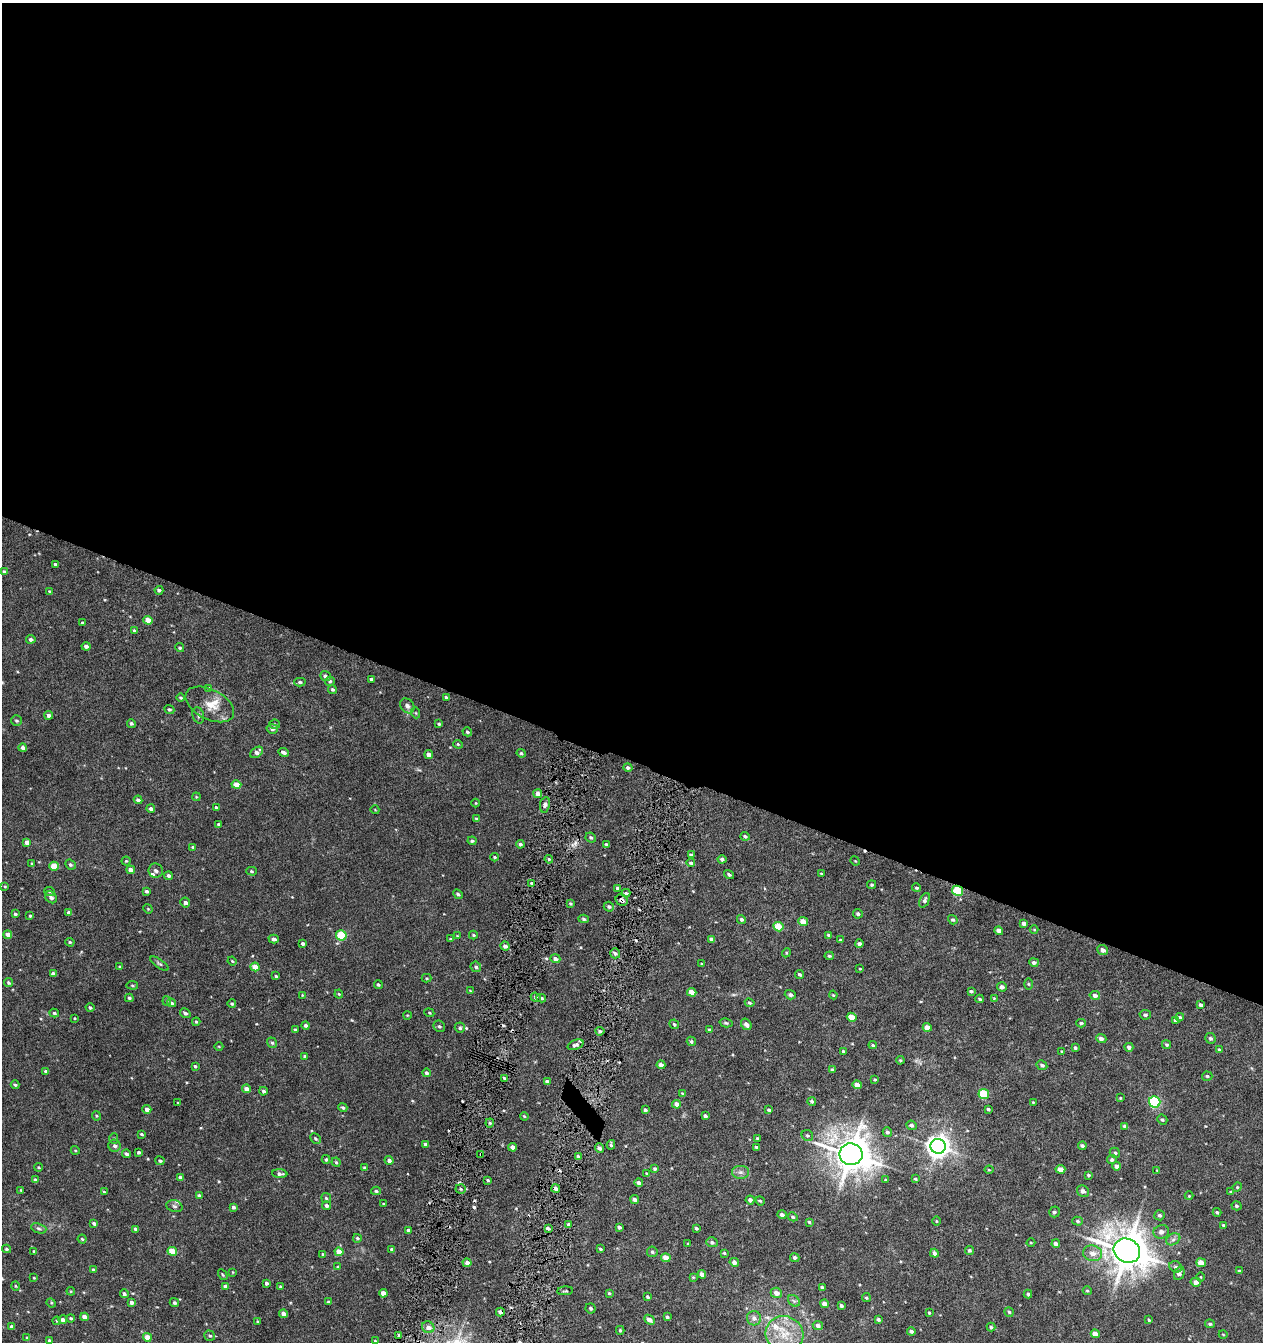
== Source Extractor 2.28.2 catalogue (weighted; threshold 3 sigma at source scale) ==
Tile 3 of 4 x 4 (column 3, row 1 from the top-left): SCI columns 2660-3920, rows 4027-5366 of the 5445 x 5371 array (HDU 1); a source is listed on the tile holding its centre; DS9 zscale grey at full resolution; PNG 1265 x 1344 px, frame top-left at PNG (2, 3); each listed source drawn as its Kron ellipse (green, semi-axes under 4 px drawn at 4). Shown black and unused: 57% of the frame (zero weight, under 8 of 16 exposures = <1% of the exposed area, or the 3 px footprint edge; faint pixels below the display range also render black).
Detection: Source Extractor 2.28.2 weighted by HDU 2 'WHT'; one run over the whole footprint, this tile lists its part. Background 0.0228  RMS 0.0031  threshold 0.0128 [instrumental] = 3 sigma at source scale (4.09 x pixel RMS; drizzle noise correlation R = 1.36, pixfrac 0.8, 0.05/0.05 arcsec/px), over >= 5 px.
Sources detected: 405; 6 cosmic-ray / hot-pixel residue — neither listed nor drawn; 5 inside a brighter listed object's ellipse — not listed separately; the other 394 listed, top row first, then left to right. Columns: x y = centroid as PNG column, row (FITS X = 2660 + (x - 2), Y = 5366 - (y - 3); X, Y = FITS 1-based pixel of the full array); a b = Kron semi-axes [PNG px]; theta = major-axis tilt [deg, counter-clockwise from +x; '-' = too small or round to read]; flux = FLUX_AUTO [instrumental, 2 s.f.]
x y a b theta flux
55 564 3 3 - 0.43
4 571 4 3 - 0.37
159 590 4 3 - 0.58
50 592 4 3 - 0.41
148 620 5 4 - 3
83 623 3 3 - 0.46
134 630 3 3 - 0.41
31 639 5 4 - 0.68
86 646 4 4 - 0.95
180 648 4 4 - 0.4
325 676 5 4 - 0.89
371 679 3 3 - 0.41
330 681 5 4 - 0.47
300 682 5 4 - 0.57
208 688 4 3 - 0.29
332 689 4 4 - 0.49
446 697 4 3 - 0.39
181 698 4 4 - 0.4
210 704 26 15 -27 5.2
407 706 8 6 -50 0.94
169 709 5 4 - 0.49
416 713 5 3 - 0.25
49 715 4 4 - 0.79
198 715 8 5 -73 0.65
16 721 5 5 - 0.49
131 723 4 4 - 0.57
275 724 5 4 - 0.4
439 724 4 3 - 0.41
272 729 6 5 - 0.72
467 732 5 4 - 0.43
458 744 5 4 - 0.34
23 748 4 4 - 1.2
257 752 7 4 34 1.2
284 752 5 3 - 1
521 753 5 4 - 0.44
429 754 4 4 - 1.4
628 767 5 4 - 0.63
236 785 5 4 - 2.7
538 794 4 4 - 1.9
196 797 4 3 - 0.24
138 800 4 4 - 0.8
476 803 4 3 - 0.2
545 805 8 5 81 0.84
216 807 4 3 - 0.41
151 809 4 4 - 0.86
375 810 4 3 - 0.2
476 819 3 3 - 0.37
218 824 3 3 - 0.41
745 836 4 4 - 0.52
591 838 5 5 - 0.49
472 841 4 4 - 0.5
27 842 4 4 - 1.5
520 844 4 3 - 0.52
606 845 4 3 - 0.49
193 847 4 3 - 0.35
691 855 4 3 - 0.7
495 857 4 4 - 0.39
549 859 4 3 - 0.34
722 859 4 4 - 0.59
126 861 4 4 - 0.31
855 861 5 4 - 0.27
691 863 4 4 - 0.47
32 864 3 3 - 0.37
70 865 5 4 - 0.53
54 866 5 4 - 5.6
131 870 4 4 - 1.5
156 871 7 7 - 0.76
251 871 5 4 - 0.37
821 873 3 2 - 0.23
729 875 5 4 - 0.55
168 876 4 4 - 0.7
531 883 4 3 - 0.38
872 885 4 4 - 0.39
5 887 4 2 - 0.24
617 888 4 4 - 0.43
916 888 4 4 - 0.38
146 891 3 3 - 0.49
958 891 5 5 - 13
50 892 5 3 - 0.31
626 893 4 4 - 0.42
458 894 5 4 - 0.55
51 897 6 5 - 0.79
622 900 6 5 - 1.2
925 900 8 4 66 0.73
185 903 5 4 - 0.72
570 903 4 4 - 0.42
609 907 5 5 - 0.56
148 909 5 4 - 0.26
69 912 4 3 - 0.66
15 914 4 3 - 0.49
858 914 5 4 - 0.54
30 916 3 3 - 0.29
584 919 5 4 - 0.47
741 919 4 4 - 0.57
953 920 5 4 - 0.45
803 922 5 4 - 3
1024 923 4 3 - 0.84
778 927 5 4 - 5.8
1034 929 4 3 - 0.22
999 931 4 4 - 1.5
8 935 4 4 - 1.5
341 935 5 5 - 13
473 935 4 3 - 0.41
829 935 4 3 - 0.52
457 936 3 3 - 0.2
274 939 5 4 - 0.86
451 939 4 3 - 0.42
711 939 4 4 - 0.83
840 940 3 3 - 0.28
70 942 5 4 - 0.37
303 944 4 3 - 0.65
859 944 4 3 - 0.74
505 946 5 4 - 1.2
1103 950 5 5 - 1.3
615 953 5 5 - 0.83
786 953 4 3 - 0.27
829 956 4 4 - 0.38
555 959 5 4 - 0.91
232 961 4 3 - 0.26
1034 962 5 4 - 0.7
701 963 3 2 - 0.17
159 964 11 4 -35 0.55
119 967 4 2 - 0.23
255 967 4 4 - 3
476 967 5 5 - 0.58
860 969 3 2 - 0.2
53 974 4 4 - 1.2
799 974 4 3 - 0.47
276 976 3 3 - 0.41
426 978 5 4 - 0.3
9 983 4 4 - 0.44
378 984 4 4 - 0.44
1029 984 5 3 - 0.27
132 985 6 4 -6 0.35
1002 987 5 4 - 1.1
470 990 4 2 - 0.2
971 991 4 3 - 0.41
692 992 4 4 - 3.2
339 994 4 4 - 0.31
302 995 4 3 - 0.2
790 995 5 4 - 0.67
833 995 4 3 - 0.24
1095 995 5 4 - 0.9
536 997 5 4 - 0.51
129 998 4 4 - 0.5
541 998 5 3 - 0.44
994 998 4 3 - 0.22
980 999 4 3 - 0.41
167 1001 4 4 - 0.3
172 1003 5 4 - 0.54
750 1003 5 4 - 0.42
232 1004 4 4 - 0.43
1200 1005 4 3 - 0.68
90 1007 4 4 - 0.44
54 1013 4 3 - 0.42
185 1013 6 4 -33 0.6
429 1013 5 4 - 0.31
407 1015 4 3 - 0.2
1145 1015 5 4 - 0.6
852 1017 5 4 - 2.9
1180 1017 4 3 - 0.4
75 1018 3 2 - 0.24
1176 1020 4 3 - 0.58
196 1022 4 3 - 0.35
726 1023 6 4 -14 0.4
1081 1023 4 4 - 0.37
674 1024 5 4 - 0.44
746 1024 6 5 - 1.1
305 1025 4 4 - 0.73
439 1026 6 5 - 0.49
927 1027 5 4 - 2.3
460 1028 5 5 - 0.64
295 1030 3 3 - 0.36
709 1030 4 3 - 0.47
600 1031 4 4 - 0.61
1101 1038 5 4 - 0.89
1210 1038 5 5 - 0.52
691 1041 5 4 - 0.47
272 1043 5 4 - 0.47
1166 1044 5 4 - 0.41
575 1045 8 4 21 0.93
873 1045 4 4 - 0.42
219 1046 4 3 - 0.2
1129 1047 4 4 - 0.86
1075 1048 4 4 - 0.52
1220 1050 3 3 - 0.57
843 1051 4 3 - 0.53
1062 1051 3 2 - 0.24
305 1056 4 3 - 0.41
900 1060 4 4 - 0.33
661 1065 4 4 - 1.3
1042 1065 5 4 - 0.66
195 1066 3 3 - 0.43
832 1070 4 3 - 0.39
46 1071 4 3 - 0.47
426 1073 4 4 - 0.66
1207 1076 5 4 - 0.47
504 1078 3 2 - 0.48
875 1079 4 4 - 0.3
547 1082 4 3 - 0.78
15 1085 4 3 - 0.42
857 1085 4 4 - 2.3
246 1089 4 4 - 1.8
264 1091 4 4 - 0.61
682 1093 4 3 - 0.24
984 1094 5 5 - 13
1120 1098 3 3 - 0.24
812 1101 4 4 - 0.57
1033 1102 3 3 - 0.23
1155 1102 6 5 - 26
178 1103 3 2 - 0.19
677 1104 4 4 - 1.6
343 1108 4 4 - 0.51
147 1109 4 4 - 1.2
988 1109 4 3 - 0.53
645 1110 4 4 - 0.46
769 1110 3 3 - 0.43
96 1116 5 3 - 0.28
524 1116 4 3 - 0.28
705 1116 4 3 - 0.65
1162 1119 5 4 - 0.48
490 1123 4 4 - 0.4
911 1125 5 4 - 0.67
1125 1126 4 4 - 0.86
887 1132 5 4 - 0.59
141 1134 3 3 - 0.39
807 1135 6 5 - 0.51
114 1138 5 4 - 0.34
315 1138 6 4 -45 0.46
757 1138 4 3 - 0.47
425 1144 3 3 - 0.6
611 1145 5 3 - 0.41
115 1146 6 6 - 0.77
938 1146 7 7 - 210
1082 1146 4 4 - 0.58
513 1147 4 4 - 1.4
756 1147 4 3 - 0.38
599 1148 5 4 - 0.82
75 1150 4 3 - 0.24
139 1152 3 3 - 0.6
1115 1153 5 5 - 0.53
126 1154 4 4 - 0.65
481 1154 4 3 - 0.22
851 1154 11 11 - 630
578 1157 4 3 - 0.84
326 1159 4 4 - 0.36
389 1160 4 4 - 0.92
1112 1160 5 4 - 0.54
160 1161 4 4 - 0.47
336 1162 4 4 - 0.33
1117 1166 4 4 - 1.3
39 1167 4 3 - 0.31
365 1168 4 3 - 0.47
655 1169 4 3 - 0.4
1060 1169 5 4 - 1.9
989 1170 4 4 - 0.24
1157 1170 3 3 - 0.18
741 1172 9 6 -1 0.97
280 1174 7 4 -3 0.83
647 1174 3 3 - 0.46
1088 1175 4 3 - 0.34
180 1177 4 3 - 0.73
915 1179 3 2 - 0.35
35 1180 4 3 - 0.46
488 1180 3 3 - 0.32
886 1180 3 3 - 0.31
639 1183 4 4 - 1.2
1237 1187 5 4 - 0.31
461 1189 5 4 - 0.51
556 1189 4 4 - 1.1
21 1190 4 3 - 0.24
376 1191 5 4 - 0.47
1083 1191 6 5 - 0.81
104 1192 4 3 - 0.41
1231 1192 4 4 - 0.31
199 1196 4 3 - 0.59
1189 1196 4 4 - 0.25
326 1198 5 5 - 0.39
635 1199 4 3 - 0.92
750 1200 4 4 - 0.93
760 1201 5 4 - 0.31
384 1204 3 3 - 0.35
174 1206 8 6 -17 0.68
326 1206 4 4 - 0.74
1236 1206 5 4 - 0.47
233 1207 4 3 - 0.67
1054 1212 5 5 - 0.55
1217 1212 4 3 - 0.43
782 1215 4 4 - 0.99
1159 1215 5 5 - 0.54
793 1217 5 4 - 0.51
936 1221 4 3 - 0.23
1077 1221 5 4 - 0.42
809 1222 3 3 - 0.37
94 1223 4 3 - 0.65
569 1225 4 3 - 0.7
1223 1225 4 3 - 0.36
619 1227 4 3 - 0.74
39 1228 8 4 -19 0.6
548 1228 4 3 - 0.61
696 1228 4 3 - 0.45
136 1229 4 3 - 0.61
408 1230 4 4 - 0.44
1161 1232 8 6 16 1.1
357 1238 4 4 - 0.41
82 1239 4 4 - 0.4
1173 1239 7 5 30 0.78
712 1242 5 5 - 0.69
1031 1242 4 3 - 0.2
688 1244 3 3 - 0.3
1056 1244 4 4 - 1.1
6 1249 4 4 - 0.44
392 1249 4 3 - 0.66
600 1249 4 3 - 0.35
969 1250 4 4 - 0.48
34 1251 3 3 - 0.35
172 1251 5 4 - 4.9
1127 1251 14 11 -30 740
339 1252 4 4 - 3.3
652 1252 5 5 - 0.46
724 1253 4 3 - 0.39
934 1253 4 4 - 1.1
1093 1253 9 8 - 2.1
323 1254 3 3 - 0.37
795 1257 5 4 - 0.64
666 1258 5 4 - 2.9
734 1262 4 4 - 1.2
467 1263 4 4 - 1.1
1201 1263 5 4 - 3.6
338 1267 4 4 - 0.37
1176 1267 6 5 - 0.62
93 1269 4 3 - 0.36
1239 1271 4 3 - 0.42
232 1272 4 3 - 0.2
1179 1273 7 5 67 1
702 1274 4 4 - 1.3
223 1275 6 3 -59 0.29
693 1277 4 3 - 0.25
1201 1277 4 3 - 0.18
34 1278 4 3 - 0.22
1196 1282 5 4 - 1.4
266 1283 3 3 - 0.63
15 1286 5 3 - 0.25
225 1286 4 4 - 0.99
280 1287 3 3 - 0.39
822 1287 3 3 - 0.44
71 1291 4 4 - 0.27
565 1291 8 2 5 0.28
1087 1291 4 4 - 0.3
383 1293 4 4 - 2
609 1293 4 3 - 0.38
776 1293 6 5 - 1.7
124 1294 4 4 - 0.63
1028 1294 4 3 - 0.44
648 1297 4 3 - 0.4
866 1298 4 4 - 0.39
794 1301 7 5 -44 0.61
132 1302 4 4 - 0.92
329 1302 4 3 - 0.51
51 1303 5 4 - 0.31
174 1303 5 4 - 0.52
824 1304 4 4 - 2.4
841 1305 4 3 - 0.61
591 1308 5 5 - 0.53
500 1312 4 3 - 0.78
1009 1312 5 4 - 0.37
929 1313 3 3 - 0.3
283 1314 4 4 - 1.5
84 1317 4 4 - 1.7
667 1317 4 3 - 0.45
71 1318 4 3 - 0.35
754 1318 7 7 - 1.3
878 1319 4 3 - 0.58
63 1320 4 4 - 0.88
649 1320 6 4 -42 1.8
1149 1320 3 3 - 0.36
57 1321 4 4 - 0.3
258 1322 3 3 - 0.34
1210 1324 5 3 - 0.44
818 1325 5 4 - 0.87
12 1327 4 3 - 0.77
428 1327 6 5 - 1.4
991 1327 4 4 - 0.47
620 1330 4 3 - 0.39
911 1331 4 4 - 0.65
785 1334 19 18 - 7.2
1095 1334 4 4 - 2.3
1223 1334 4 3 - 0.19
399 1335 3 3 - 0.53
210 1336 5 5 - 0.43
147 1337 4 4 - 2.4
27 1338 4 3 - 0.3
49 1340 3 3 - 0.35
375 1341 4 3 - 0.28
Overlapping masked pixels (flux is a lower limit): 4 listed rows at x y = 958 891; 622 900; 481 1154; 500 1312